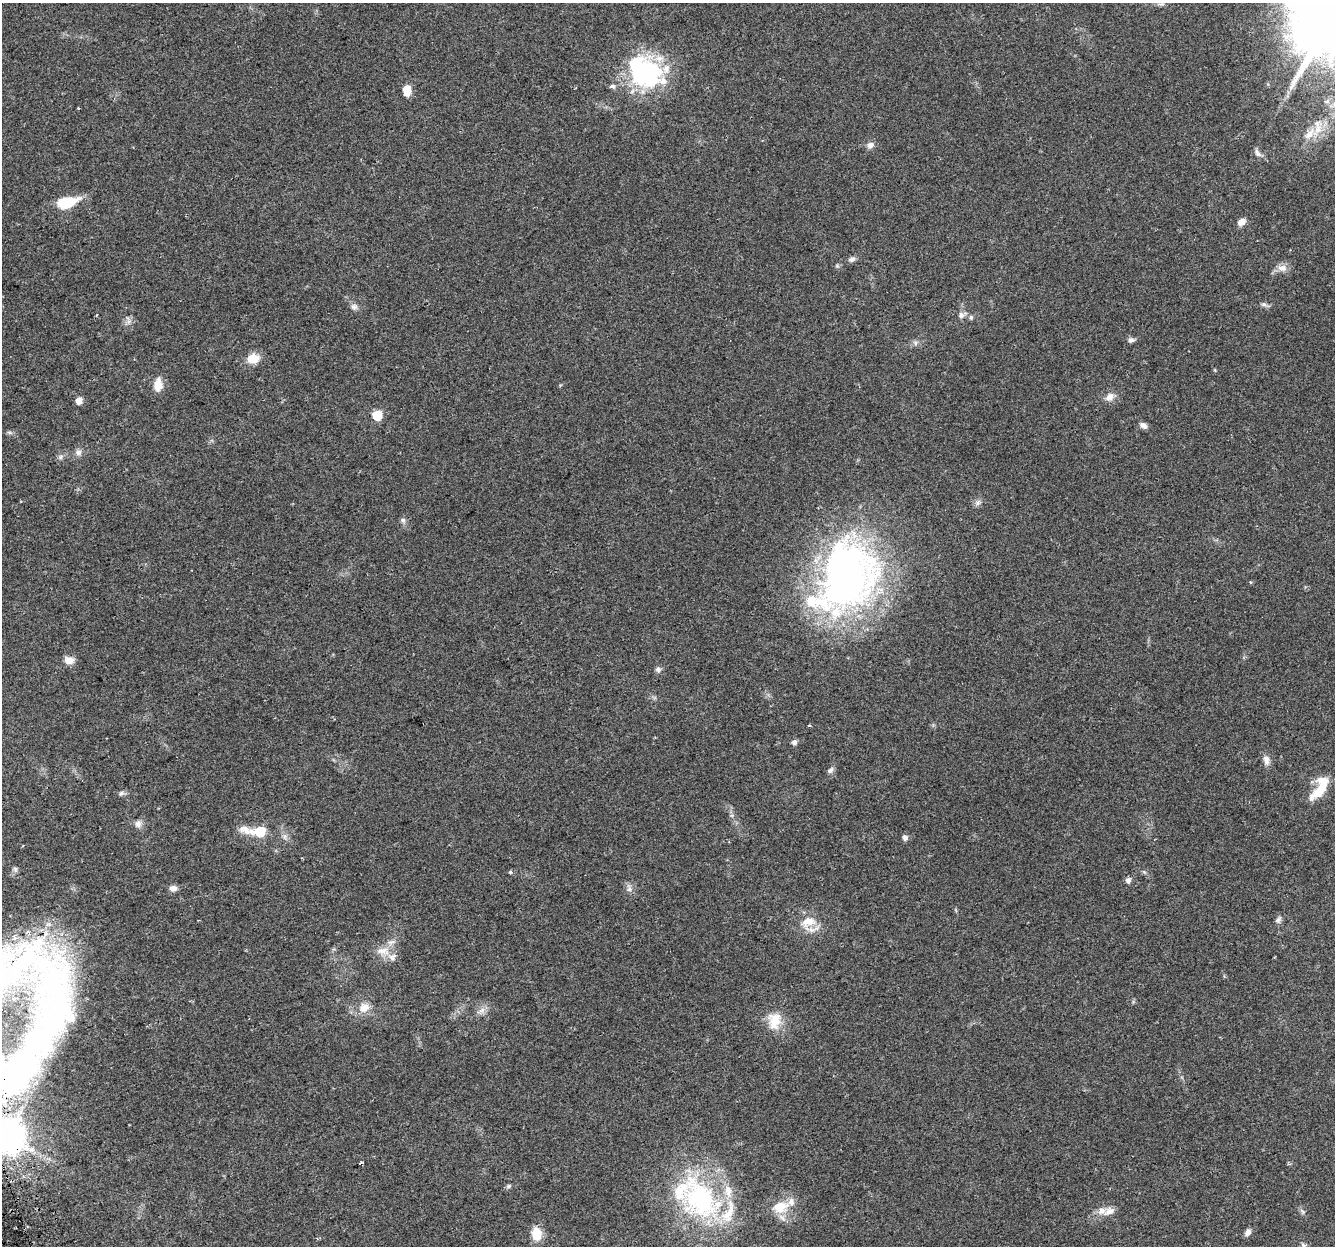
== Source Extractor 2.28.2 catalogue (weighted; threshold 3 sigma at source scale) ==
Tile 7 of 4 x 4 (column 3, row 2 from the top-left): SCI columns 2698-4030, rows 2560-3803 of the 5397 x 5168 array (HDU 1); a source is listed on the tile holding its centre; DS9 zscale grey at full resolution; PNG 1337 x 1248 px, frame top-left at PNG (2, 3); no overlay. Shown black and unused: <1% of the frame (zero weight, under 2 of 3 exposures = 2% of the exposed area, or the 3 px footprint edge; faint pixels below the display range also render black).
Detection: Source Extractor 2.28.2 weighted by HDU 2 'WHT'; one run over the whole footprint, this tile lists its part. Background 0.0744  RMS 0.0084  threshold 0.0379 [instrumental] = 3 sigma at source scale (4.5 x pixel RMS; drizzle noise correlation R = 1.50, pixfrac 1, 0.0396/0.0396 arcsec/px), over >= 5 px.
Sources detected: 80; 1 inside a brighter object's white glare — not listed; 17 inside a brighter listed object's ellipse — not listed separately; the other 62 listed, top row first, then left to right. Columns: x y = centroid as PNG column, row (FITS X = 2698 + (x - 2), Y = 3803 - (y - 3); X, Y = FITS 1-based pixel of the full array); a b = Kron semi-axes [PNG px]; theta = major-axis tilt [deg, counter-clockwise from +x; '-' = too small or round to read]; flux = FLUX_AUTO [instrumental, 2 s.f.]
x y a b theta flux
1328 24 21 20 - 8600
646 72 43 37 -11 110
407 90 8 6 -85 19
78 108 3 3 - 2.2
1318 127 30 12 78 18
870 145 9 7 36 4.3
1258 153 15 7 -47 3.9
67 202 17 9 14 37
1241 222 9 7 39 5.9
852 259 10 6 26 2.8
1282 268 13 9 1 6.2
1264 305 11 5 -25 2.5
354 307 10 8 -15 3.4
962 315 13 8 27 4.1
128 320 14 7 -76 4.1
1131 340 9 6 2 2.6
915 343 7 5 -61 2.1
253 358 14 12 7 13
1215 370 5 3 - 0.74
158 385 15 9 84 11
1110 397 13 9 38 6
79 401 6 5 - 8
377 415 6 6 - 39
1143 425 9 6 -32 3.7
78 452 10 9 - 3.9
61 457 9 6 42 2.5
978 503 10 7 46 3
403 520 8 7 - 2.5
846 575 82 61 79 410
69 660 12 9 -10 6.7
658 669 8 7 - 2.7
809 725 3 2 - 1.1
794 742 7 6 - 2.6
1266 760 14 8 -82 5
830 770 9 6 37 2.6
1321 789 25 10 54 20
121 793 8 6 29 2.3
138 824 10 9 - 4.3
259 831 19 7 -7 43
905 838 6 5 - 3.8
15 869 8 6 -75 1.9
510 872 6 5 - 1.3
1144 872 7 4 -45 1.4
1128 880 6 6 - 3.5
173 888 9 7 -5 4.3
629 888 13 7 -74 3.8
1278 920 11 7 57 2.9
808 922 23 15 28 17
383 951 21 12 2 11
54 999 134 48 87 240
364 1007 15 12 37 11
482 1010 9 7 85 4.1
774 1021 24 18 80 19
7 1136 10 10 - 2200
362 1163 4 3 - 2.2
509 1186 7 5 33 1.7
700 1199 69 46 -55 150
780 1207 21 15 13 20
1110 1211 18 11 22 7.8
1302 1211 9 5 -52 2.2
1248 1232 8 6 58 4
536 1234 14 10 -83 16
Overlapping masked pixels (flux is a lower limit): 1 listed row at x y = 7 1136
Isophote crosses this tile's border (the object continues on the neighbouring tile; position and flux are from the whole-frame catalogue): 2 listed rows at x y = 1328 24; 7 1136